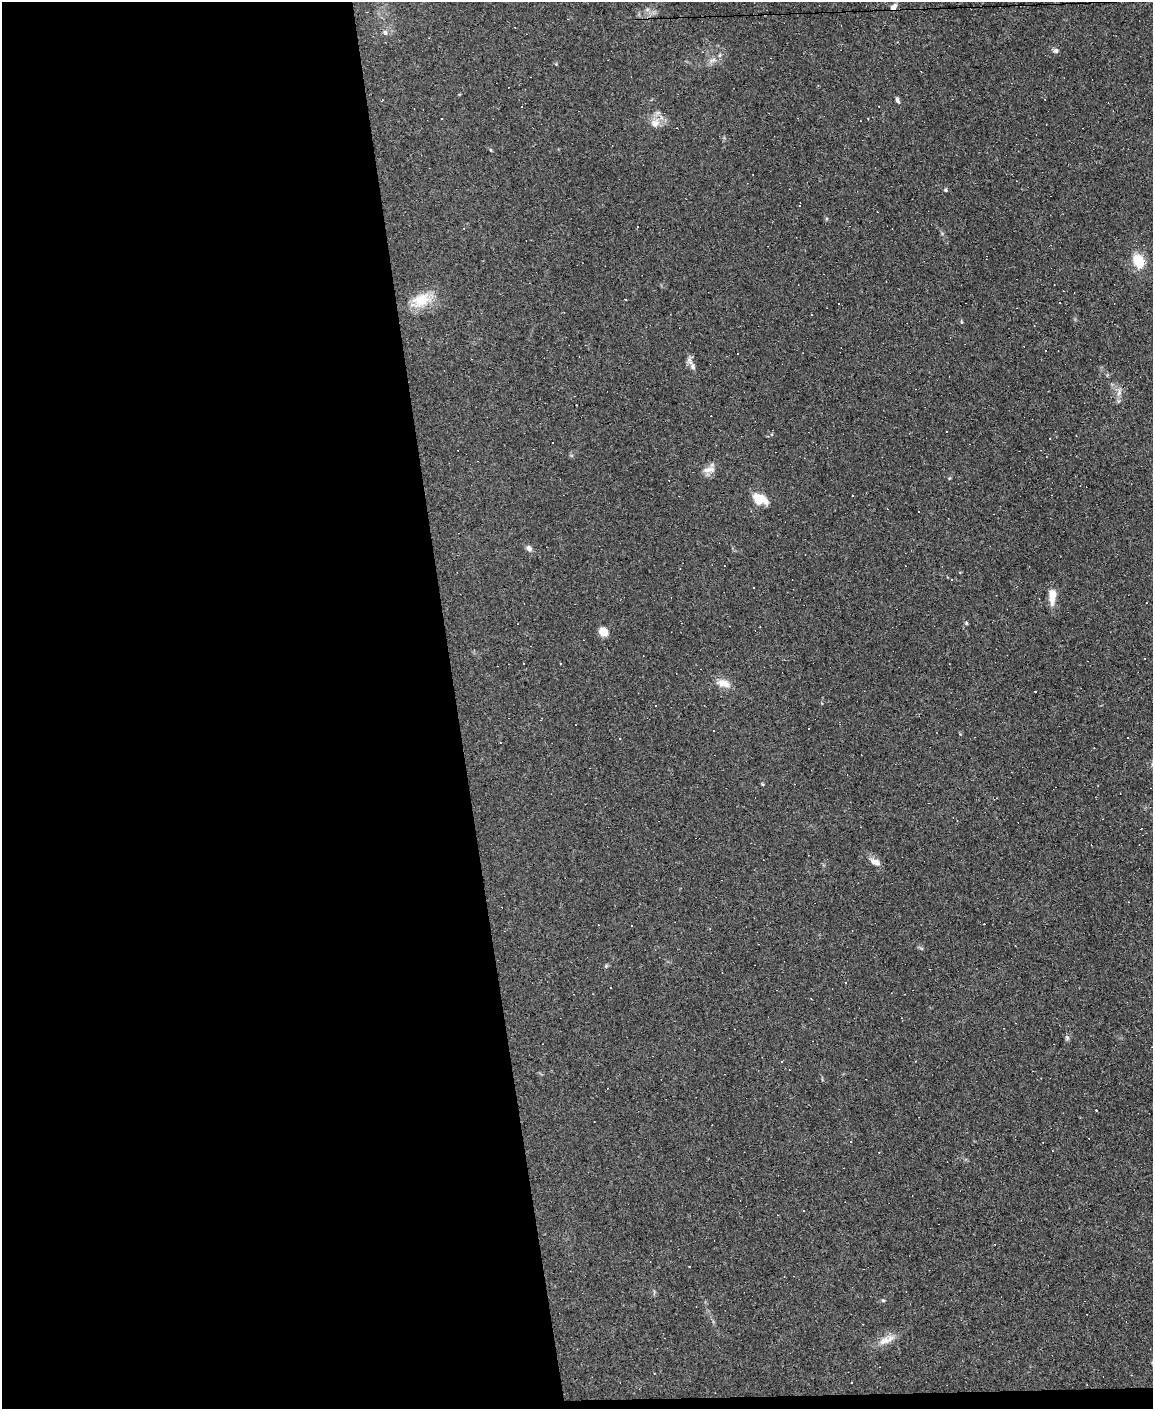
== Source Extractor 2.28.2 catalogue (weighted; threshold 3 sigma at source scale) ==
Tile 9 of 4 x 3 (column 1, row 3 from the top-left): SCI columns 1-1151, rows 234-1640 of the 4603 x 4581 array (HDU 1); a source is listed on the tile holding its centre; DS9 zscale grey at full resolution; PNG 1155 x 1411 px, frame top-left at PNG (2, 2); no overlay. Shown black and unused: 40% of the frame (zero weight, under 3 of 4 exposures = <1% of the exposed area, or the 3 px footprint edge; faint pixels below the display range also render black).
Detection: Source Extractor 2.28.2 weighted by HDU 2 'WHT'; one run over the whole footprint, this tile lists its part. Background 0.0782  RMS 0.0055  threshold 0.0248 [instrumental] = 3 sigma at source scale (4.5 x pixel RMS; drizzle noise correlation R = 1.50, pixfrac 1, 0.05/0.05 arcsec/px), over >= 5 px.
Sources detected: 71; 33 cosmic-ray / hot-pixel residue — not listed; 1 inside a brighter listed object's ellipse — not listed separately; the other 37 listed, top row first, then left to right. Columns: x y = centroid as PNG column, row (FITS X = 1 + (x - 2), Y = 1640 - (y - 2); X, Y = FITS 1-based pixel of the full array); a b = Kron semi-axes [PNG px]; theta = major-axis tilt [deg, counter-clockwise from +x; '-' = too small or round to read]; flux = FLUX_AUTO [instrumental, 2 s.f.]
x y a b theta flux
894 7 8 5 33 2.6
647 10 6 4 20 1.1
385 33 7 7 - 1.7
1056 50 7 6 - 1.4
713 60 12 5 18 2.4
897 100 8 5 -67 1.2
868 118 2 2 - 0.34
441 119 2 2 - 0.47
655 123 15 12 46 5.9
491 150 6 3 -70 0.53
946 190 5 4 - 0.72
799 205 4 3 - 1.6
1138 261 16 12 -65 12
421 300 31 17 24 14
689 361 14 7 -70 2.5
1119 392 13 5 71 2.6
709 470 19 8 7 4.1
950 478 5 3 - 0.55
853 496 3 2 - 1
759 499 18 10 -26 10
529 548 7 6 - 2.2
753 587 2 2 - 0.49
1052 596 19 8 89 7
966 623 5 4 - 0.65
603 632 9 8 - 5.8
723 683 20 10 -15 5.6
620 739 3 2 - 0.33
500 743 3 2 - 0.52
762 784 5 3 - 0.5
1141 828 3 2 - 0.47
875 862 15 7 -27 3.6
606 966 5 5 - 0.75
846 982 3 3 - 5.1
1067 1038 8 6 -74 1.2
781 1061 3 3 - 1.2
883 1300 5 4 - 0.67
886 1340 25 9 25 6.6
Overlapping masked pixels (flux is a lower limit): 1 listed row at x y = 894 7